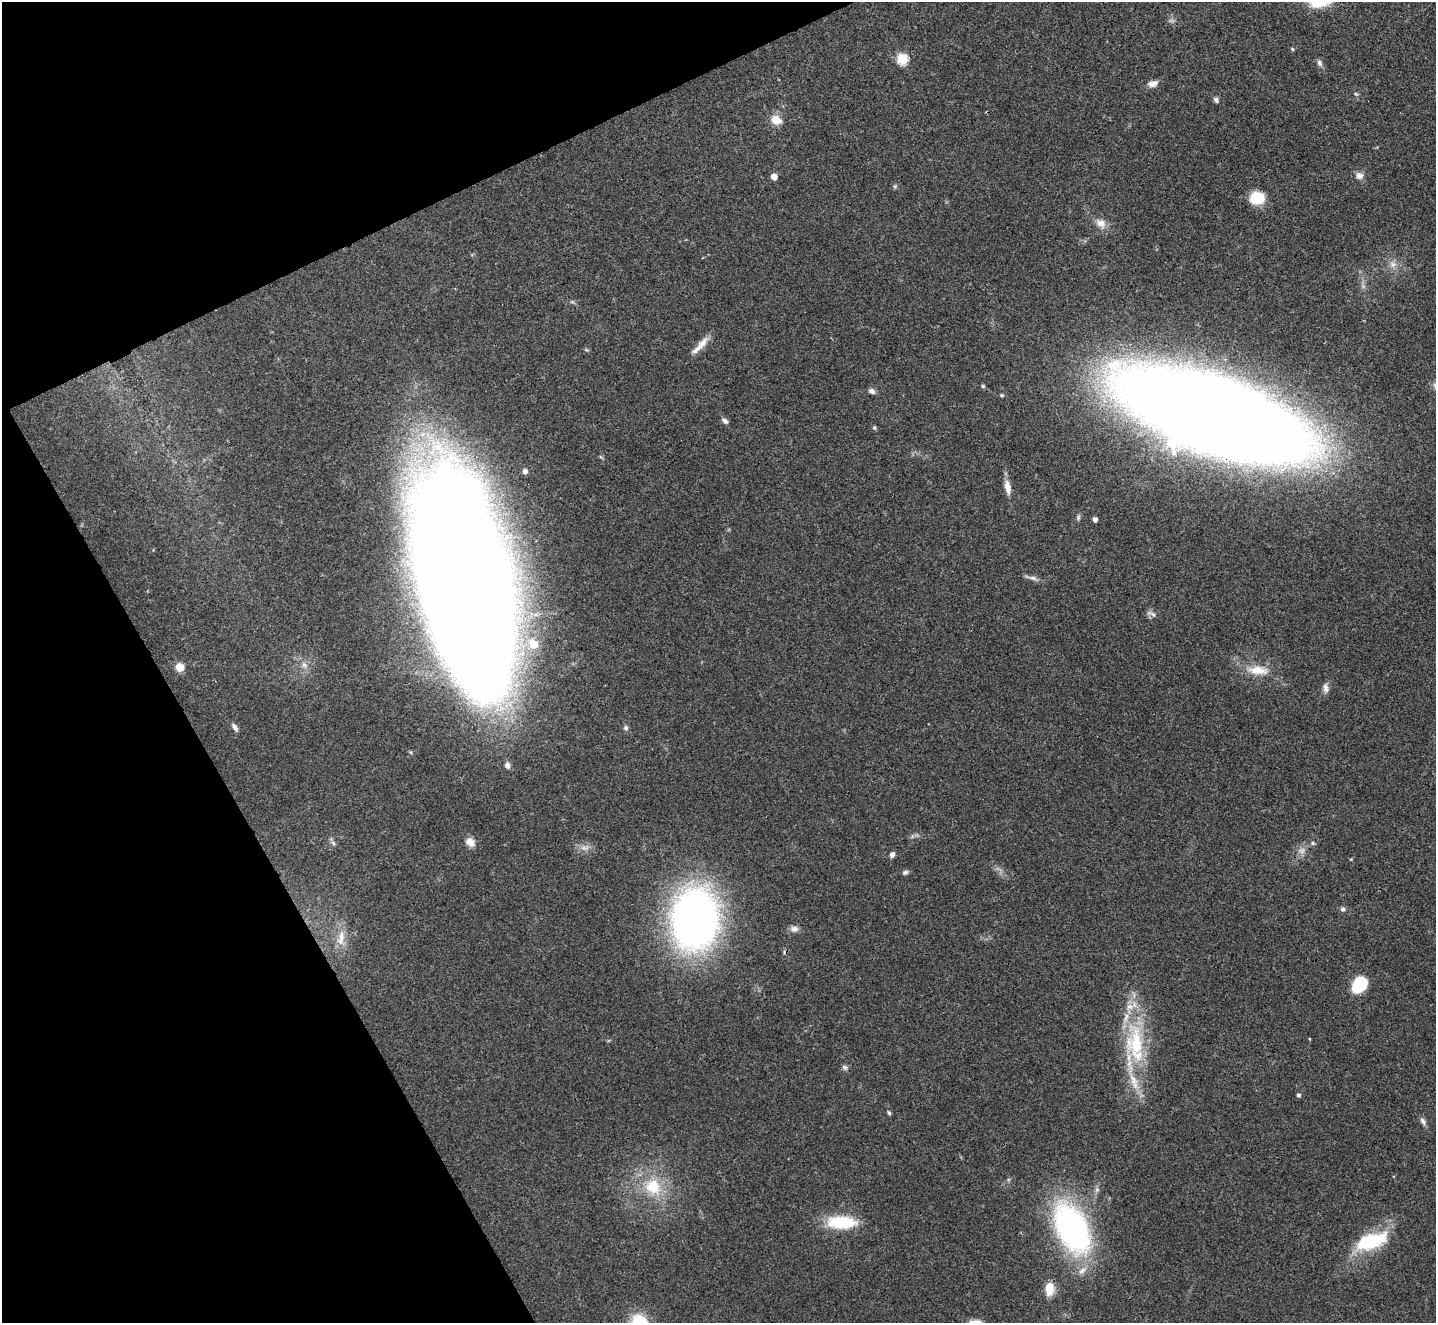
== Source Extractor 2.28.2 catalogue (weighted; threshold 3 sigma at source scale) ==
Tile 5 of 4 x 4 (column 1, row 2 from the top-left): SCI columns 3-1436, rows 2798-4118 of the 5739 x 5730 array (HDU 1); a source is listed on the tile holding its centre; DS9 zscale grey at full resolution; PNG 1438 x 1325 px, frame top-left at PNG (2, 2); no overlay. Shown black and unused: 22% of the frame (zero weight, under 3 of 4 exposures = <1% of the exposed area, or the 3 px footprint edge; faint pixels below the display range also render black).
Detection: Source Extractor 2.28.2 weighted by HDU 2 'WHT'; one run over the whole footprint, this tile lists its part. Background 0.0993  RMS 0.0063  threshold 0.0284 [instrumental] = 3 sigma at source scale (4.5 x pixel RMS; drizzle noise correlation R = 1.50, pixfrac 1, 0.05/0.05 arcsec/px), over >= 5 px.
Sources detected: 62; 3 too faint to see at this stretch — not listed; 4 inside a brighter listed object's ellipse — not listed separately; the other 55 listed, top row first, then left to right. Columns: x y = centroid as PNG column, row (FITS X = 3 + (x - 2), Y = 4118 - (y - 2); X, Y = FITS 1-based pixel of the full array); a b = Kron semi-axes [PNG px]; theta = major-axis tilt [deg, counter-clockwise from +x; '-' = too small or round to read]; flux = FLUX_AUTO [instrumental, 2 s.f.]
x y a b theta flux
1292 49 6 4 -26 0.84
902 59 6 6 - 52
1319 63 9 7 -67 2.2
1152 84 13 8 9 4.2
1356 94 6 4 -43 0.94
1216 100 7 5 -51 1.7
776 120 15 11 -22 7.8
1359 176 10 10 - 3.6
774 177 5 5 - 6.3
895 186 6 5 - 1.1
1257 198 12 10 -7 26
1101 223 16 11 -32 5.8
1393 264 10 9 - 4.3
700 345 31 7 46 7.4
983 386 5 5 - 0.91
872 391 8 6 -27 2.5
1002 395 5 4 - 0.92
1216 416 111 44 -20 3300
725 421 10 5 -41 2
874 428 5 5 - 0.98
525 471 5 4 - 2.9
1007 487 19 8 -79 6
1078 517 9 5 80 1.4
1095 519 4 4 - 2.6
1031 578 21 4 -15 2.7
464 585 155 60 -78 4200
1153 614 9 6 -37 2.2
533 644 7 6 - 18
304 665 10 8 -32 3.8
180 667 5 5 - 23
1258 670 31 13 -4 14
1326 688 13 7 -82 3
235 727 10 5 -56 2.5
626 728 7 6 - 1.6
507 765 8 7 - 2.7
470 842 13 10 -52 4.8
333 843 7 5 -47 1.6
1313 843 6 5 - 1.1
892 854 7 6 - 2.1
905 872 7 6 - 1.5
1343 909 7 6 - 1.6
695 919 44 33 86 410
794 929 12 8 -3 3.2
341 938 26 10 82 10
1359 985 17 13 53 25
1135 1044 62 27 -84 61
845 1067 8 7 - 1.8
1298 1095 4 4 - 1.6
889 1113 6 4 -72 1.1
1423 1121 11 6 -64 2.3
653 1187 28 23 -45 29
841 1222 37 15 -1 28
1072 1228 51 29 -63 180
1371 1241 40 17 19 40
1050 1289 14 9 86 12
Overlapping masked pixels (flux is a lower limit): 3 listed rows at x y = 1216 416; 464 585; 695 919